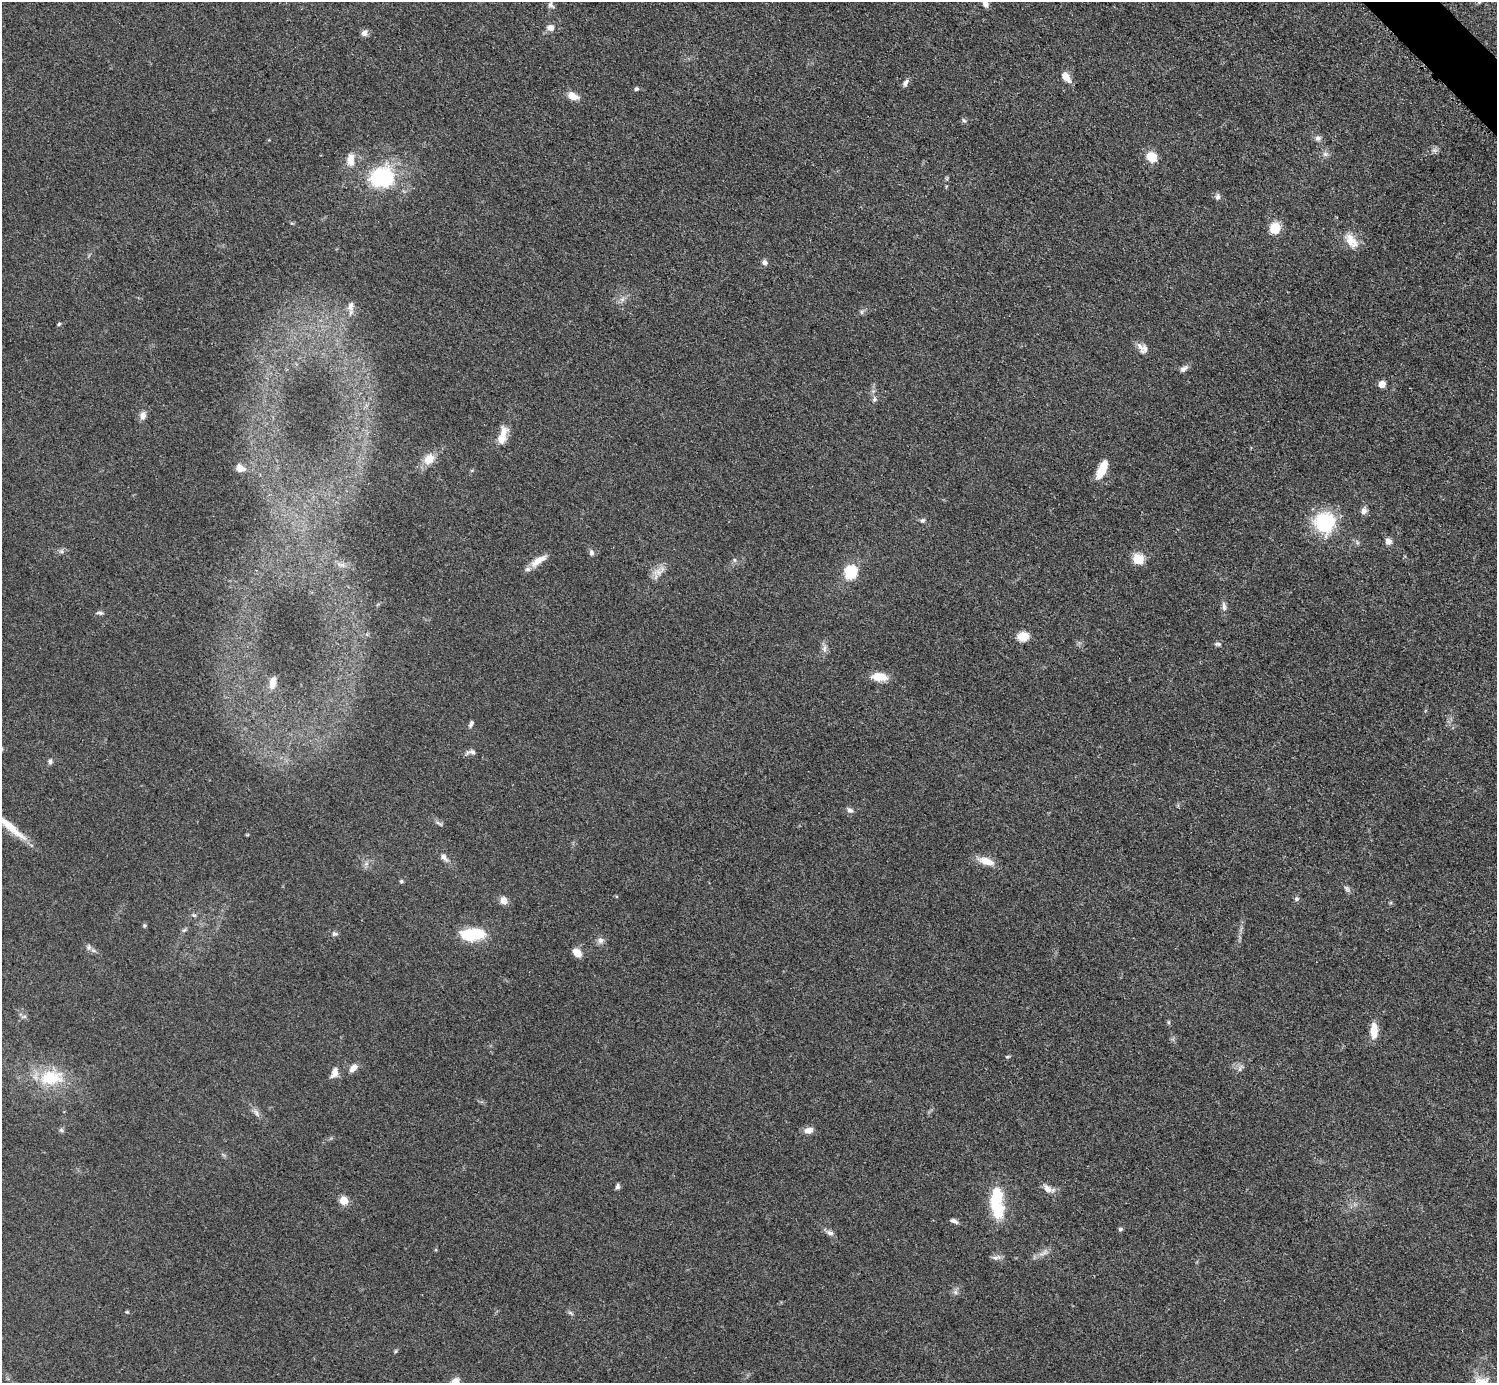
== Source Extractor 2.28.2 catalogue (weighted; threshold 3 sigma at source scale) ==
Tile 10 of 4 x 4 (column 2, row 3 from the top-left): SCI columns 1503-2997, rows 1687-3067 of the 5990 x 5989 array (HDU 1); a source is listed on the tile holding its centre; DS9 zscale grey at full resolution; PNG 1499 x 1385 px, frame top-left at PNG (2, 2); no overlay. Shown black and unused: <1% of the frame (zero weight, under 3 of 5 exposures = <1% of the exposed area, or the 3 px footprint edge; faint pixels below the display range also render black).
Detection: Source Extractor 2.28.2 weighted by HDU 2 'WHT'; one run over the whole footprint, this tile lists its part. Background 0.0499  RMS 0.0053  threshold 0.0237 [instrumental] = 3 sigma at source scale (4.5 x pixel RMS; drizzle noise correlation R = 1.50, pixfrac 1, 0.05/0.05 arcsec/px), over >= 5 px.
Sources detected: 103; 4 inside a brighter listed object's ellipse — not listed separately; the other 99 listed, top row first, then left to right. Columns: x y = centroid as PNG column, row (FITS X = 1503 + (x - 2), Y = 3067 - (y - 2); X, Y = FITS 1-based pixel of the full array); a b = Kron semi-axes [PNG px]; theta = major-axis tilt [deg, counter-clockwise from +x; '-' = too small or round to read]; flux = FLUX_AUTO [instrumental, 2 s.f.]
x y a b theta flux
985 3 9 6 -75 2.8
550 5 10 7 -51 2
551 28 8 7 - 3.3
364 33 8 7 - 2.3
1066 77 11 7 -59 6
905 83 9 6 60 1.9
636 89 6 5 - 0.99
573 96 11 7 -26 5.9
964 121 7 5 -52 1
1318 138 8 8 - 1.9
1434 151 9 7 -77 1.6
1325 154 8 6 -15 1.8
1151 157 13 11 -41 7.6
351 159 18 9 -90 5.7
382 177 23 19 18 47
1218 197 9 6 84 1.6
1275 228 10 9 - 11
1351 241 22 12 -52 7.9
765 262 7 7 - 1.7
622 299 7 4 -18 1.3
351 307 19 7 87 3.7
862 312 7 4 -89 0.95
59 324 5 4 - 0.68
1144 349 14 10 65 3.2
1184 369 11 7 38 2.2
1382 384 5 5 - 7.7
874 399 7 6 - 1.2
143 415 11 8 73 2.9
503 434 22 10 80 6.6
429 459 16 13 53 7.1
240 468 11 8 -31 3.4
1101 470 22 9 66 10
1364 511 8 6 69 2.8
923 520 7 6 - 1
1324 522 19 19 - 38
1388 541 8 7 - 2.8
1357 542 6 4 -72 0.86
61 551 6 6 - 1.2
591 553 8 6 -80 1.6
1138 559 6 5 - 35
734 560 7 4 -89 0.94
538 561 24 8 34 5.8
658 572 14 10 32 4.7
851 572 7 6 - 41
1224 606 13 6 -84 2.2
100 613 9 5 0 1.3
1023 636 12 10 -5 7.3
1218 644 10 5 -5 1.2
824 648 13 6 89 2.4
879 677 17 9 -4 8.6
273 683 14 7 80 4.6
471 724 10 5 66 1.3
472 752 10 7 -14 2
50 761 7 6 - 1.3
850 810 9 7 -35 1.8
438 823 14 4 -33 1.4
12 828 43 8 -40 11
444 857 13 7 -49 2.6
986 861 21 9 -17 6.7
366 864 7 4 19 1.2
401 881 4 4 - 1.1
1347 888 9 6 -51 1.4
1297 899 6 6 - 1.3
504 900 9 8 - 3.4
194 915 7 5 -1 1.2
144 925 5 5 - 0.74
184 930 7 4 43 0.97
334 934 8 6 -14 1.4
473 934 29 13 3 21
600 940 9 8 - 2.3
89 947 9 7 79 1.7
577 953 9 6 -40 6.7
24 1017 9 4 8 1.1
1169 1022 6 4 -89 0.69
1374 1030 19 8 88 7.2
1007 1056 7 3 9 0.63
353 1068 12 7 49 3.7
1240 1068 13 4 60 1.6
335 1072 13 8 83 3.9
51 1078 37 22 6 25
256 1113 12 5 -60 2.1
61 1130 6 6 - 1
809 1130 12 8 11 3.2
617 1187 7 5 81 1.6
1047 1188 16 8 -40 3.6
344 1200 5 5 - 17
997 1208 27 17 -68 19
954 1221 9 5 -27 1.8
1120 1229 6 5 - 0.92
830 1233 10 7 -31 2.2
436 1250 5 3 - 0.53
1043 1253 16 5 27 3
996 1257 13 6 8 2
955 1292 6 6 - 1.5
127 1312 5 4 - 0.56
571 1313 9 4 -41 1
395 1351 6 4 88 0.65
455 1382 11 8 46 4.5
1482 1382 22 13 -10 8.8
Isophote crosses this tile's border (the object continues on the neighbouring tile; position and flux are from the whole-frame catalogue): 4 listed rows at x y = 985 3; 12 828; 455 1382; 1482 1382